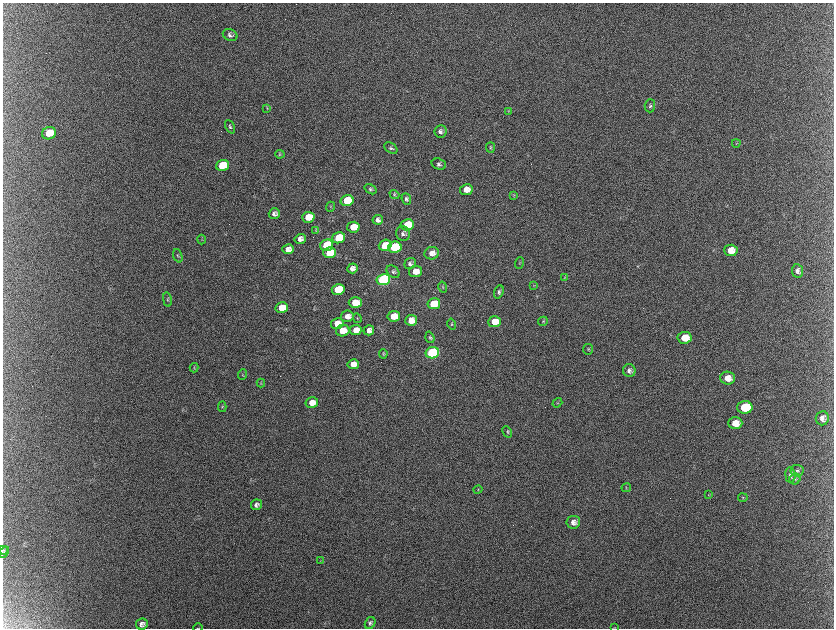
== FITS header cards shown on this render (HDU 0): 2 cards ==
NAXIS1  =                 1663 / length of data axis 1
NAXIS2  =                 1252 / length of data axis 2

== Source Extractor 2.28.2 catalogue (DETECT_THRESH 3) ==
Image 1663 x 1252 px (HDU 0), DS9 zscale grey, zoomed out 1/2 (1 PNG px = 2 x 2 image px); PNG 836 x 630 px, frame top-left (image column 2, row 1251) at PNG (3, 3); each listed source drawn as its Kron ellipse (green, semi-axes under 4 px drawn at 4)
Background 2130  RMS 31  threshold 94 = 3 sigma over >= 5 px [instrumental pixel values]
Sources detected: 109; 10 cannot appear on this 1/2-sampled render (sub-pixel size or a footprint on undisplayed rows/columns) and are neither listed nor drawn; the other 99 listed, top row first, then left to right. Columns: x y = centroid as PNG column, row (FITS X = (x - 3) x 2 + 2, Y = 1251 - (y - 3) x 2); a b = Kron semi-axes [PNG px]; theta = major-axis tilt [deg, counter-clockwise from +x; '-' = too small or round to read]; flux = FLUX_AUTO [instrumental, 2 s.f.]
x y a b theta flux
230 35 7 5 -24 2.1e+04
650 106 6 5 - 1.3e+04
267 108 4 3 - 6.0e+03
508 111 4 2 - 3.6e+03
230 127 7 4 -65 1.2e+04
440 131 6 6 - 2.5e+04
49 133 7 6 - 1.9e+05
736 143 4 3 - 5.3e+03
490 147 5 4 - 8.8e+03
391 148 7 5 -36 1.3e+04
280 154 4 4 - 8.0e+03
439 164 7 5 -18 1.7e+04
222 165 6 5 - 2.6e+05
371 189 6 4 -33 1.4e+04
466 190 6 5 - 5.9e+04
394 195 5 4 - 7.6e+03
513 195 4 2 - 3.9e+03
406 199 6 4 -68 1.4e+04
347 200 6 5 - 2.2e+05
330 207 5 3 - 7.1e+03
274 214 6 5 - 2.4e+04
308 217 6 5 - 1.5e+05
378 220 5 5 - 2.8e+04
407 225 6 5 - 1.9e+05
353 227 6 5 - 1.2e+05
316 230 4 3 - 5.7e+03
403 233 7 7 - 2.2e+04
339 238 6 5 - 3.2e+05
201 239 5 3 - 5.6e+03
300 239 5 5 - 3.1e+04
327 245 6 5 - 3.0e+05
385 245 6 5 - 1.3e+05
395 247 7 5 11 5.2e+05
288 249 6 5 - 4.5e+04
731 250 7 6 - 7.9e+04
330 253 6 5 - 1.9e+05
432 253 7 6 - 4.9e+04
178 256 7 4 -70 8.9e+03
410 263 6 5 - 1.9e+04
519 263 6 2 70 5.6e+03
352 268 5 5 - 3.1e+04
415 271 6 5 - 6.8e+04
797 271 7 5 -81 2.6e+04
393 272 7 5 -42 1.5e+04
565 277 4 2 - 4.0e+03
383 280 7 5 12 1.5e+06
534 285 4 2 - 3.8e+03
443 287 5 3 - 6.8e+03
338 290 6 5 - 3.6e+05
499 292 7 4 68 1.5e+04
167 299 7 3 -81 8.2e+03
355 303 6 5 - 1.5e+05
434 304 6 5 - 2.0e+05
282 308 6 5 - 1.5e+05
347 316 6 5 - 4.7e+04
394 316 6 5 - 1.2e+05
357 318 5 4 - 7.9e+03
411 320 6 5 - 6.1e+04
543 321 5 4 - 8.2e+03
495 322 6 5 - 9.1e+04
337 323 6 5 - 1.2e+05
452 324 5 3 - 8.4e+03
356 330 6 5 - 6.2e+04
369 330 5 5 - 3.7e+04
343 331 7 5 14 1.3e+05
430 337 6 4 -72 1.1e+04
685 338 7 6 - 1.2e+05
588 349 5 5 - 9.1e+03
432 353 7 5 9 1.2e+06
383 354 5 4 - 8.5e+03
353 364 6 5 - 5.3e+04
194 368 5 3 - 6.9e+03
629 371 6 6 - 2.4e+04
242 374 5 3 - 6.0e+03
728 378 7 6 - 6.0e+04
261 383 4 3 - 5.9e+03
312 403 6 5 - 6.2e+04
557 403 5 3 - 6.2e+03
222 407 5 3 - 5.8e+03
745 407 7 6 - 3.4e+05
822 418 7 6 - 3.4e+04
735 423 7 6 - 7.5e+04
507 432 6 4 -61 9.9e+03
797 471 6 6 - 1.7e+04
790 475 8 5 -82 1.7e+04
795 479 6 5 - 1.3e+04
626 488 5 3 - 5.4e+03
478 490 4 3 - 7.0e+03
708 495 3 2 - 3.2e+03
743 498 5 4 - 8.2e+03
256 505 5 5 - 2.2e+04
573 522 7 6 - 3.5e+04
3 550 4 3 - 6.8e+03
4 552 6 3 52 8.0e+03
320 561 3 2 - 3.8e+03
370 623 6 5 - 1.5e+04
142 624 6 5 - 2.4e+04
614 627 3 2 - 2.9e+03
198 628 5 1 - 3.1e+03
At the frame edge (FLAGS 8, measured only in part): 1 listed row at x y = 198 628
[10 sub-pixel or undisplayed-footprint detections neither listed nor drawn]